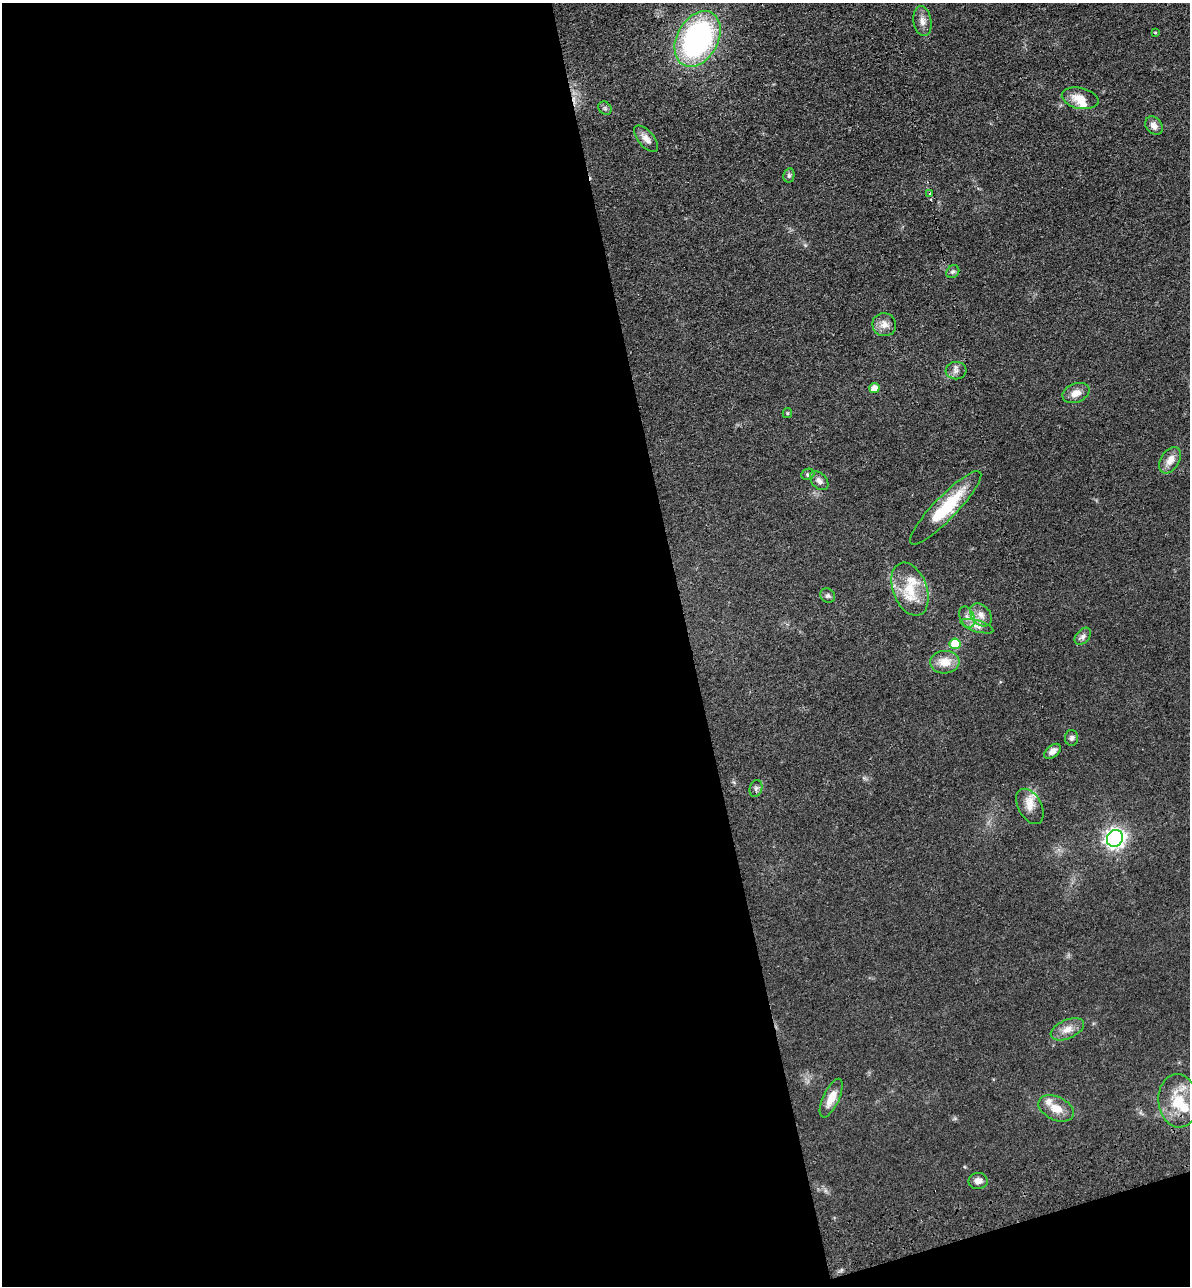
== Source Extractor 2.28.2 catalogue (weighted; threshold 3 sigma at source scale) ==
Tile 13 of 4 x 4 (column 1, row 4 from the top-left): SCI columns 298-1485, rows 115-1398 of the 5229 x 5365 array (HDU 1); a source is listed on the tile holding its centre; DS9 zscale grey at full resolution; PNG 1192 x 1288 px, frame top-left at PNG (2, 3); each listed source drawn as its Kron ellipse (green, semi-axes under 4 px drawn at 4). Shown black and unused: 59% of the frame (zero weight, under 3 of 4 exposures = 6% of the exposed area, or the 3 px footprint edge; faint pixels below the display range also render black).
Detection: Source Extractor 2.28.2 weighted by HDU 2 'WHT'; one run over the whole footprint, this tile lists its part. Background 0.0462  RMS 0.0058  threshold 0.0259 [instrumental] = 3 sigma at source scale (4.5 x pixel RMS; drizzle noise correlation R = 1.50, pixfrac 1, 0.05/0.05 arcsec/px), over >= 5 px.
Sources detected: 43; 2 cosmic-ray / hot-pixel residue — neither listed nor drawn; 4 inside a brighter listed object's ellipse — not listed separately; the other 37 listed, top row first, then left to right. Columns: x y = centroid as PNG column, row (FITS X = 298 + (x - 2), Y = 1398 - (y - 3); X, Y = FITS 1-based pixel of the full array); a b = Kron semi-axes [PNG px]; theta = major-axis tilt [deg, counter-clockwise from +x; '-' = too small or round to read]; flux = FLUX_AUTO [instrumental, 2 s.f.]
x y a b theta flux
922 21 15 9 -81 3.8
1155 33 4 3 - 0.5
698 39 30 20 61 130
1080 98 18 10 -12 8.1
605 108 7 6 - 1.3
1154 126 10 7 -50 3.2
646 139 16 8 -49 4
789 175 7 5 78 1.2
929 193 3 3 - 22
953 272 7 5 42 1.3
884 325 12 11 - 4.7
956 371 10 9 - 2.7
874 388 5 5 - 6.6
1076 393 14 9 22 5
787 413 5 4 - 0.64
1170 460 14 9 58 5.6
808 474 7 5 24 1
819 481 11 7 -47 2.6
946 508 50 11 46 30
910 589 27 17 -69 17
828 596 8 7 - 1.4
981 615 13 9 -50 4.5
967 617 11 7 -66 3.2
977 626 17 5 -17 3.4
1083 636 10 6 48 2
955 644 5 5 - 19
945 662 14 11 3 8.7
1072 738 8 6 88 1.6
1053 751 9 5 39 3.1
756 788 8 6 74 1.6
1030 806 19 11 -61 6.3
1115 838 9 7 57 290
1067 1029 18 9 24 5.5
831 1098 21 8 65 7.3
1178 1101 27 19 -84 18
1056 1108 18 12 -25 8.2
978 1181 9 8 - 3.4